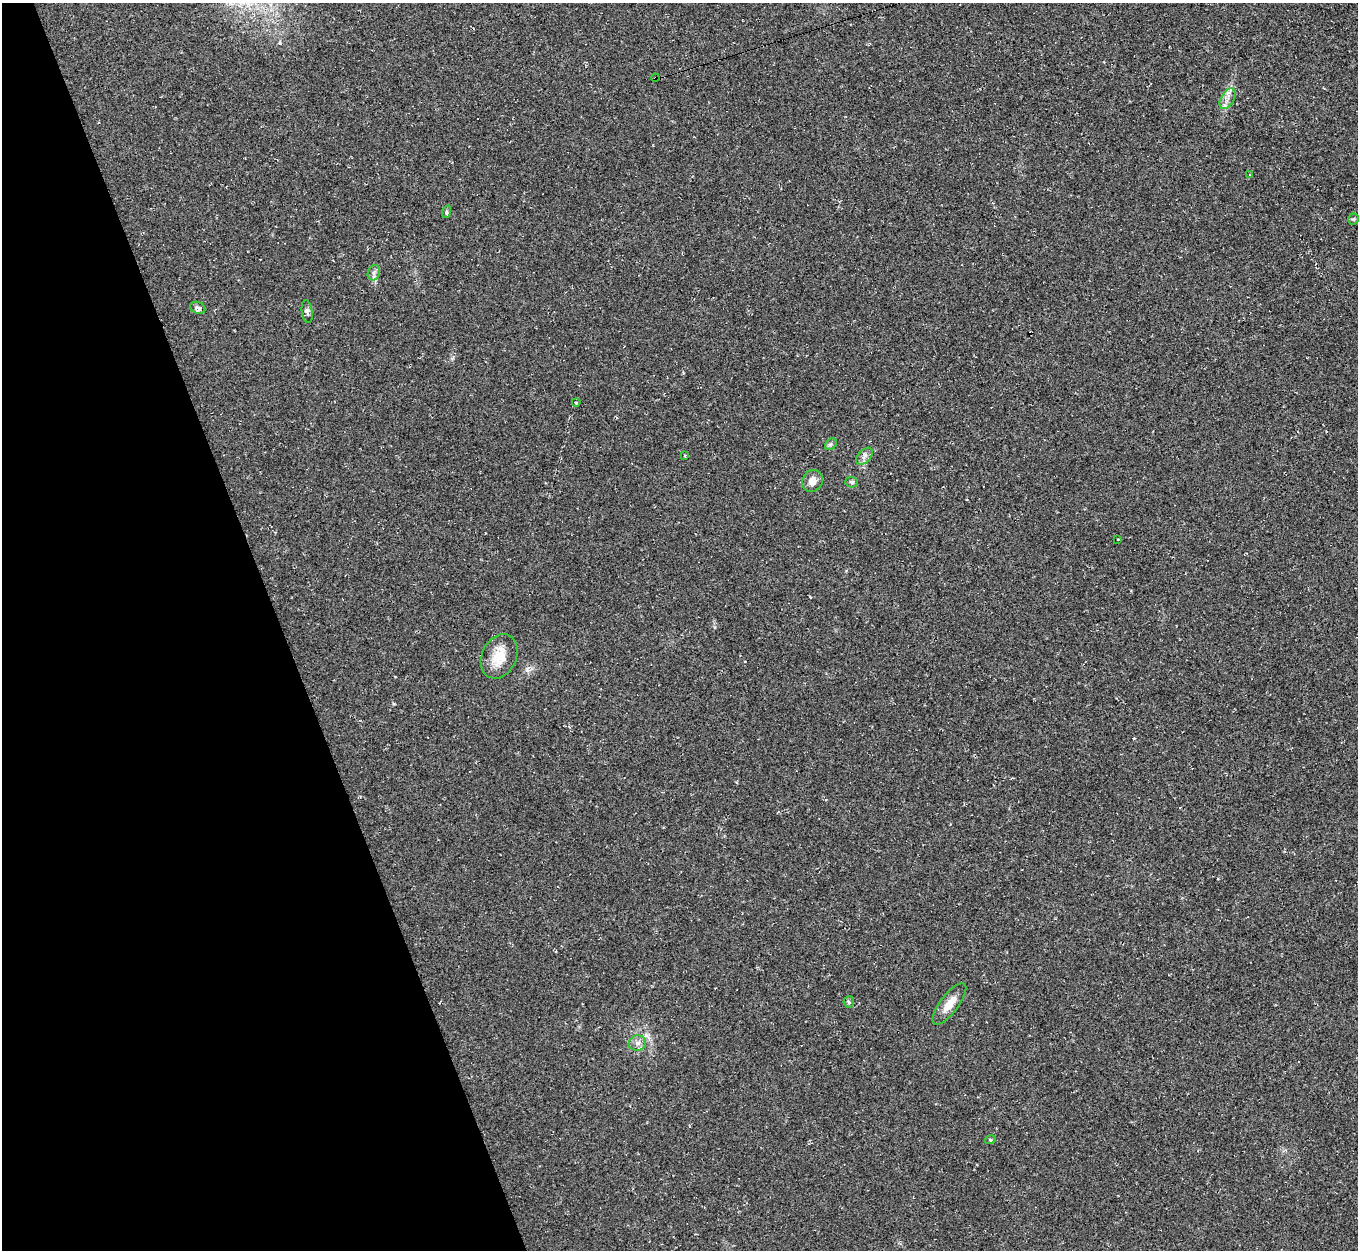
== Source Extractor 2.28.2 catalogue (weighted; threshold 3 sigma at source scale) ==
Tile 5 of 4 x 4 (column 1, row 2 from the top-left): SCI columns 1-1356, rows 2643-3890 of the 5425 x 5410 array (HDU 1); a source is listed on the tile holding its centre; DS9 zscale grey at full resolution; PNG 1360 x 1252 px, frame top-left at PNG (2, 3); each listed source drawn as its Kron ellipse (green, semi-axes under 4 px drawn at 4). Shown black and unused: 21% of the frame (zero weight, under 2 of 3 exposures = <1% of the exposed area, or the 3 px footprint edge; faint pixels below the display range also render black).
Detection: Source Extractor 2.28.2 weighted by HDU 2 'WHT'; one run over the whole footprint, this tile lists its part. Background 0.0453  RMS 0.0067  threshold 0.03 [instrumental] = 3 sigma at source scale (4.5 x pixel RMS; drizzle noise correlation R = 1.50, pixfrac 1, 0.05/0.05 arcsec/px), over >= 5 px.
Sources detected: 21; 1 cosmic-ray / hot-pixel residue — neither listed nor drawn; the other 20 listed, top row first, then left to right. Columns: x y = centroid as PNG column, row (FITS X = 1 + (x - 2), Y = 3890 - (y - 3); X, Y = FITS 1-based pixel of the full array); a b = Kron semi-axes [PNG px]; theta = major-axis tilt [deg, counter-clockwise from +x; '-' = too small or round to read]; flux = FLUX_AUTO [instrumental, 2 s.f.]
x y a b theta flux
655 78 4 3 - 33
1228 99 11 6 59 3.7
1249 175 3 2 - 0.52
446 212 6 4 72 0.96
1353 219 5 5 - 0.91
374 273 8 6 70 2.2
198 308 8 6 -24 2.2
307 312 11 5 -82 2
576 402 4 2 - 0.61
831 444 6 5 - 1.2
685 456 3 2 - 0.48
864 456 10 6 45 2.8
812 481 11 10 - 5.5
852 482 6 5 - 1.1
1118 539 3 2 - 0.39
499 656 23 17 65 14
849 1002 6 5 - 1
949 1004 25 9 52 9.3
637 1043 9 7 12 3.1
990 1140 5 3 - 0.67
Overlapping masked pixels (flux is a lower limit): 1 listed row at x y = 655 78